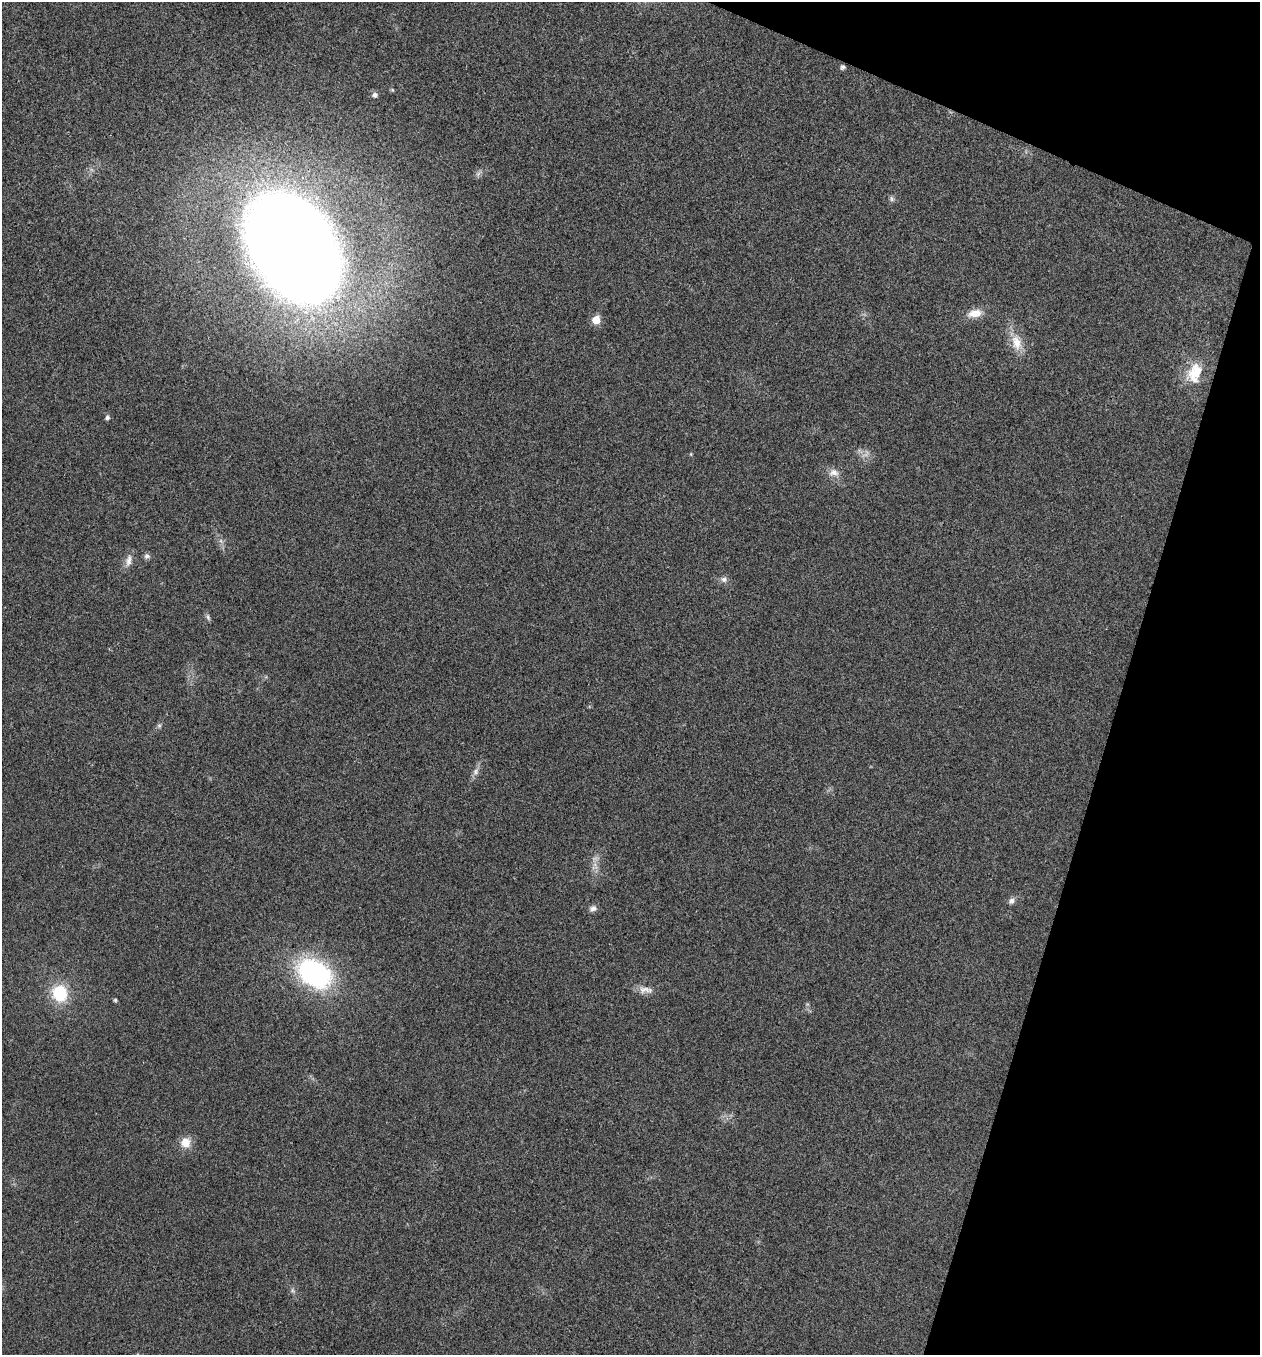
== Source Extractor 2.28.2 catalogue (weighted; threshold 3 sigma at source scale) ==
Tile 8 of 4 x 4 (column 4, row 2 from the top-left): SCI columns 3909-5166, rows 2713-4065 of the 5434 x 5422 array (HDU 1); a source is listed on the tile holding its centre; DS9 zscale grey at full resolution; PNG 1262 x 1357 px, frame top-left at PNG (2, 2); no overlay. Shown black and unused: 15% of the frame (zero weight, under 3 of 4 exposures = <1% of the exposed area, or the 3 px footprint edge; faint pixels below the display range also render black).
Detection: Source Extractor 2.28.2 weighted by HDU 2 'WHT'; one run over the whole footprint, this tile lists its part. Background 0.0243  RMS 0.0053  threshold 0.0238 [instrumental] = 3 sigma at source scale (4.5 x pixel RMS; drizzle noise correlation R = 1.50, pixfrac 1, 0.05/0.05 arcsec/px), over >= 5 px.
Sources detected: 32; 3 too faint to see at this stretch — not listed; the other 29 listed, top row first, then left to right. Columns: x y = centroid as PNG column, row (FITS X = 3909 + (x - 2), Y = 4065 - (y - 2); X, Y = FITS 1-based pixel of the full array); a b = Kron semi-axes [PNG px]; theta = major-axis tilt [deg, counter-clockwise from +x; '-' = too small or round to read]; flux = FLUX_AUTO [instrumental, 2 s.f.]
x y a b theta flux
843 67 5 5 - 1.6
392 90 5 4 - 0.7
375 95 7 7 - 1.7
892 199 8 7 - 1.4
293 247 86 56 -60 1400
975 313 19 10 13 7.6
596 320 6 6 - 12
1017 343 25 14 -74 11
1195 373 28 19 67 17
107 417 7 6 - 1.3
691 454 5 4 - 0.55
866 454 17 7 38 3.4
834 473 15 11 -9 4.7
221 541 7 4 -72 1.4
147 556 8 7 - 1.7
129 560 19 9 76 4.1
724 579 9 8 - 2.4
208 617 10 5 -66 1.3
159 726 7 6 - 1.2
476 772 13 8 65 3
1012 901 9 7 42 2.3
593 908 10 8 20 2.4
314 973 41 29 -32 88
645 990 21 10 -5 4.7
60 993 18 16 -74 24
115 1000 5 5 - 0.77
807 1004 7 4 -71 0.92
186 1143 13 12 - 7.3
293 1291 9 6 -46 1.6